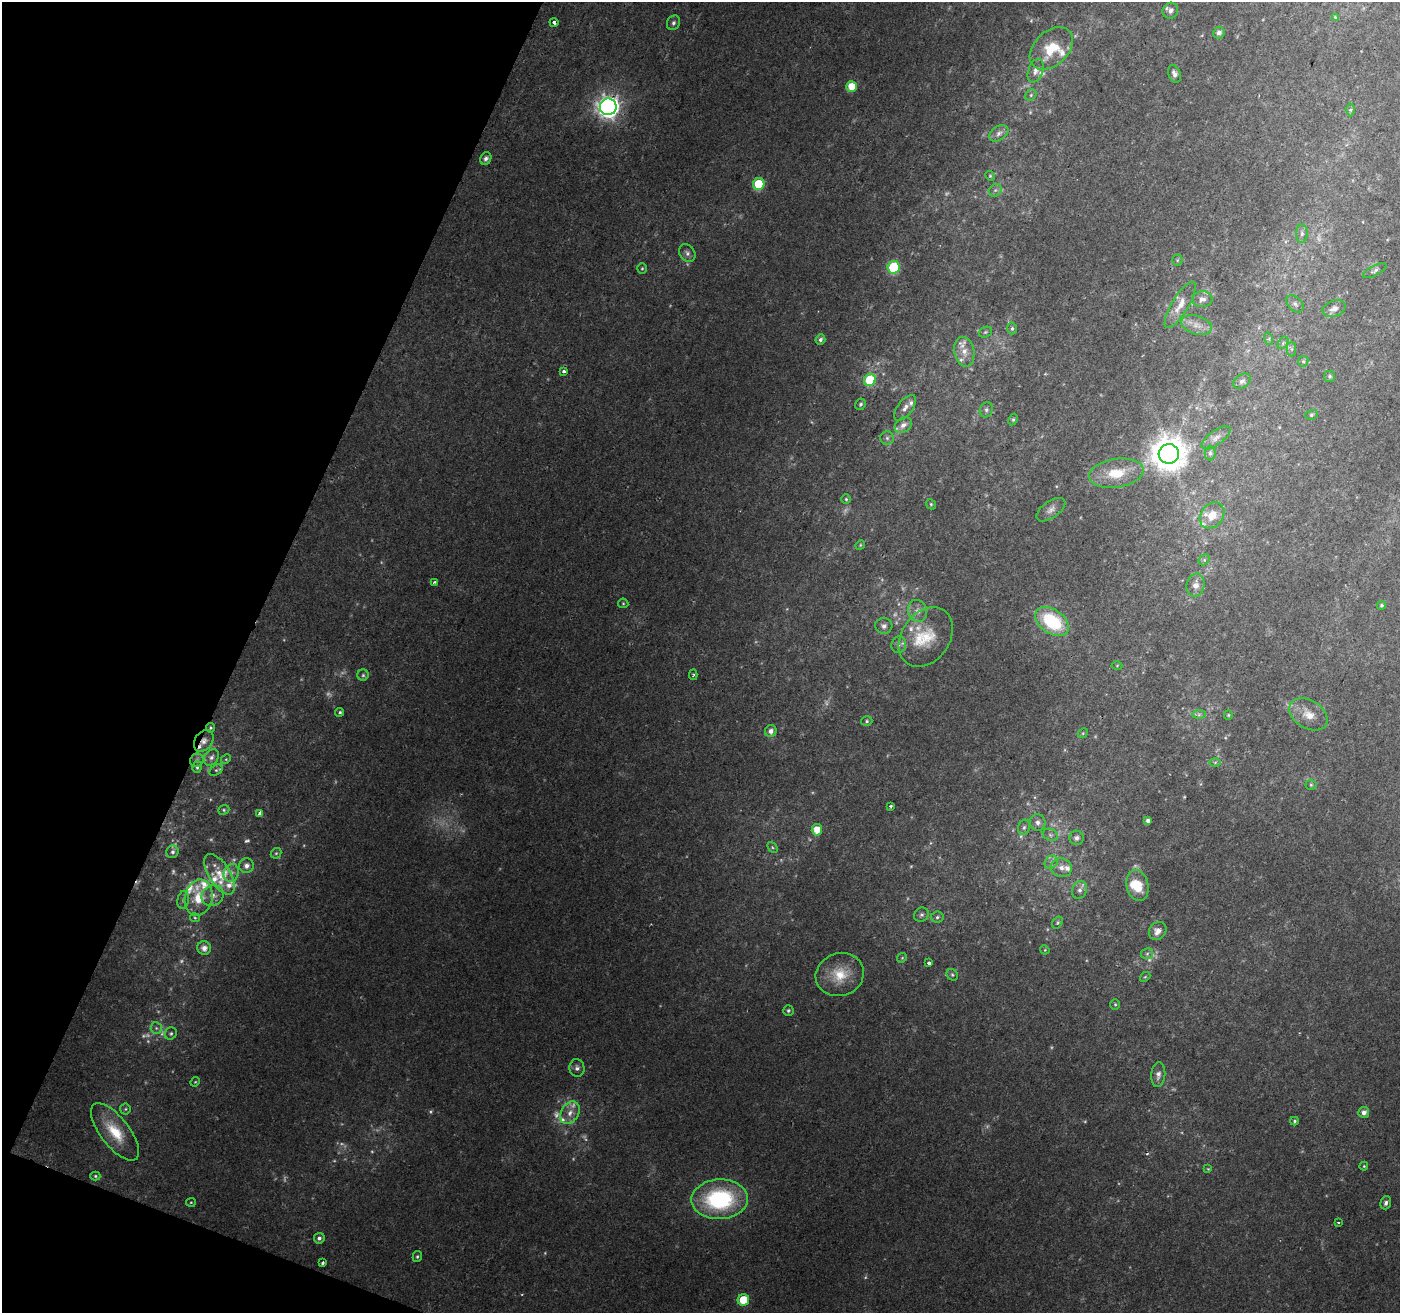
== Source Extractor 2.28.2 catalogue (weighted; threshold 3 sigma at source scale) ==
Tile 9 of 4 x 4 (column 1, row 3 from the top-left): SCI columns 7-1404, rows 1585-2895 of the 5598 x 5724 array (HDU 1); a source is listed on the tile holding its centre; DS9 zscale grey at full resolution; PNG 1402 x 1315 px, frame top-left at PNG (2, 2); each listed source drawn as its Kron ellipse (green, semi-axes under 4 px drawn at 4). Shown black and unused: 19% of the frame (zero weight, under 2 of 3 exposures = <1% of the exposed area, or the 3 px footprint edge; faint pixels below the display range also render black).
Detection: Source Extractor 2.28.2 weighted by HDU 2 'WHT'; one run over the whole footprint, this tile lists its part. Background 0.0236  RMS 0.0039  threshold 0.0176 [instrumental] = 3 sigma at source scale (4.5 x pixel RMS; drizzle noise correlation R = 1.50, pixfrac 1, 0.0396/0.0396 arcsec/px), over >= 5 px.
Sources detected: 193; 31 too faint to see at this stretch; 2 cosmic-ray / hot-pixel residue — neither listed nor drawn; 17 inside a brighter listed object's ellipse — not listed separately; the other 143 listed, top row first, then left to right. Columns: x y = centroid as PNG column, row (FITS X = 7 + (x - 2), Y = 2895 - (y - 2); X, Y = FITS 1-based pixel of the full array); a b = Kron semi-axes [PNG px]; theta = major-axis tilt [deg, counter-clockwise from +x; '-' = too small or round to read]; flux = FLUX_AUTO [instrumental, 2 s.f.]
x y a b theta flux
1170 11 8 7 - 2
1335 17 4 3 - 1.3
554 22 4 3 - 2
673 23 7 6 - 1.1
1219 33 6 5 - 1.7
1051 48 25 17 44 11
1036 71 12 7 69 2.2
1174 74 9 6 -69 1.8
851 86 5 5 - 7.2
1031 95 6 5 - 0.66
608 107 8 8 - 300
1350 110 6 4 89 0.72
999 133 10 7 33 1.9
486 158 6 5 - 1.4
990 176 5 4 - 0.49
759 184 6 6 - 20
995 190 7 5 44 0.95
1302 233 9 6 87 1.4
687 253 9 7 -55 1.5
1177 260 5 5 - 0.51
894 267 6 6 - 31
642 268 5 4 - 0.56
1375 271 13 5 28 1.2
1202 299 10 8 2 2.1
1295 304 10 7 -45 1.5
1180 305 26 8 59 5.3
1334 309 12 8 21 2.7
1197 325 16 9 -17 3.8
1012 328 6 4 87 0.77
985 332 7 5 21 0.67
820 339 5 5 - 1.3
1269 339 6 4 -74 0.58
1283 343 7 4 57 0.78
1292 349 7 4 -90 0.82
964 352 15 10 -79 4.3
1303 361 5 5 - 0.64
564 371 3 3 - 0.99
1330 376 6 5 - 0.78
870 380 6 6 - 21
1242 381 9 6 34 1.5
861 404 6 5 - 0.8
905 408 15 7 53 2.4
986 410 8 6 69 1.1
1311 415 6 5 - 0.7
1013 420 6 4 63 0.62
903 425 9 7 37 2.4
887 438 6 6 - 1.1
1216 438 17 7 36 2.3
1210 453 7 5 -90 0.89
1169 454 10 10 - 940
1116 473 27 14 9 12
846 499 4 4 - 0.55
931 504 5 4 - 0.51
1051 510 16 8 35 2.3
1212 515 14 11 51 6.3
860 545 5 4 - 0.49
1204 560 6 5 - 0.73
435 582 4 3 - 0.75
1196 585 12 8 75 3.6
623 603 5 5 - 0.53
1381 605 4 4 - 0.69
918 611 11 9 -72 2.9
1052 622 19 12 -35 27
884 626 8 7 - 1.8
926 637 32 24 55 15
899 645 8 7 - 1.5
1117 666 5 3 - 0.35
363 675 5 5 - 0.79
693 675 5 3 - 0.63
340 712 4 4 - 0.7
1199 714 7 4 1 0.83
1308 714 21 14 -31 6.1
1228 715 5 4 - 0.48
867 721 5 4 - 0.7
211 728 5 4 - 0.65
771 731 6 5 - 2.1
1083 733 5 4 - 0.5
204 741 12 8 55 2.6
211 757 9 6 52 1.6
226 759 5 4 - 0.5
197 760 7 6 - 1.1
1215 762 6 4 1 0.54
197 767 6 4 73 0.81
216 770 7 5 34 0.71
1311 785 5 5 - 0.62
891 806 3 3 - 0.93
224 810 6 4 22 0.62
260 814 4 3 - 3.8
1148 821 4 4 - 1.1
1038 822 8 8 - 1.9
1024 827 8 6 73 1.1
817 830 6 5 - 5.9
1050 835 8 6 -22 1.1
1077 838 7 7 - 1.8
773 847 6 4 -47 0.62
173 852 6 6 - 1.2
276 853 6 4 42 0.56
1051 862 7 6 - 1.4
247 866 7 7 - 2.1
1061 868 10 9 - 3
231 873 9 7 65 2
220 874 23 10 -58 7.5
1137 885 16 11 -78 8.9
1080 890 9 7 68 1.8
213 896 11 10 - 3.2
199 898 18 13 75 9.1
183 900 9 5 81 1.1
921 915 8 6 39 1.3
937 917 6 5 - 0.92
195 918 5 4 - 0.49
1057 922 6 4 56 0.64
1158 931 9 8 - 2.7
204 948 7 6 - 2.4
1045 950 5 4 - 0.37
1147 954 6 5 - 0.87
902 958 5 4 - 0.51
929 963 4 3 - 2
840 975 24 21 19 12
952 975 6 5 - 0.74
1145 977 6 4 40 0.51
1115 1004 5 5 - 0.53
788 1010 5 5 - 0.71
156 1028 6 5 - 0.87
171 1033 6 5 - 0.83
577 1068 9 7 -85 1.6
1158 1075 12 7 84 2
195 1082 5 4 - 0.42
125 1109 5 5 - 0.66
1364 1112 5 5 - 2.1
570 1113 12 8 60 3.5
1294 1121 4 4 - 0.68
115 1132 34 14 -52 14
1364 1166 4 4 - 0.42
1208 1169 4 4 - 0.39
95 1176 5 4 - 0.6
720 1199 28 20 3 48
191 1202 5 4 - 0.43
1386 1203 7 5 71 1.3
1338 1223 3 3 - 0.84
319 1238 5 5 - 1.2
417 1257 5 4 - 0.65
323 1263 3 3 - 0.78
743 1300 6 5 - 13
Overlapping masked pixels (flux is a lower limit): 2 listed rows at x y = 211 728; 204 741